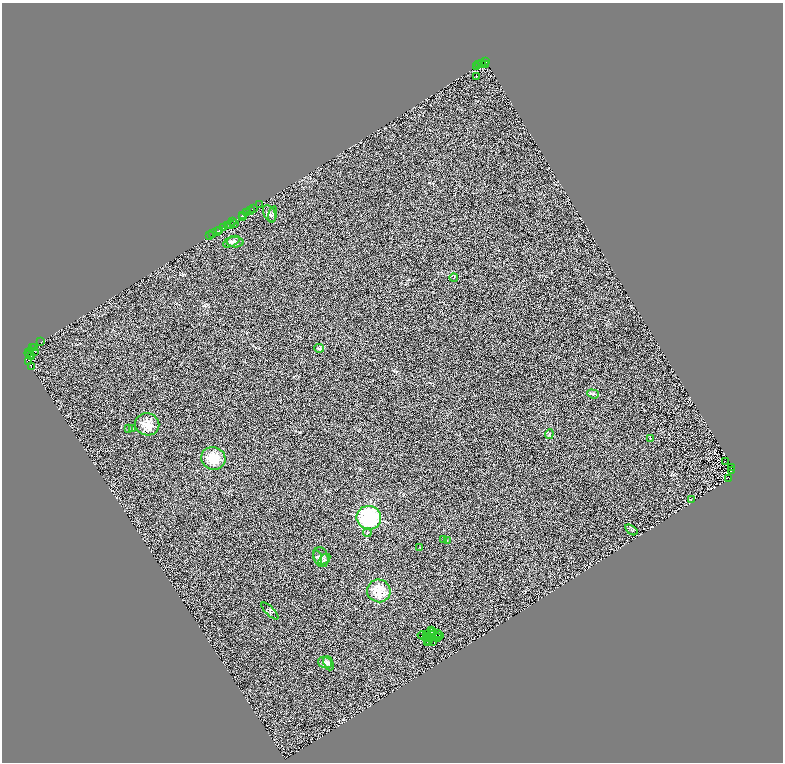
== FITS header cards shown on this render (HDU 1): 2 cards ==
NAXIS1  =                 1562
NAXIS2  =                 1520

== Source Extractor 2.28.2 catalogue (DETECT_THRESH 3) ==
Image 1562 x 1520 px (HDU 1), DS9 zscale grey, zoomed out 1/2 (1 PNG px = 2 x 2 image px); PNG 785 x 764 px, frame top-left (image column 2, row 1519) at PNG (2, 3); each listed source drawn as its Kron ellipse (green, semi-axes under 4 px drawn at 4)
Background 0.519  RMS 0.5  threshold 1.5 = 3 sigma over >= 5 px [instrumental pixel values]
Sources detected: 109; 35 cannot appear on this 1/2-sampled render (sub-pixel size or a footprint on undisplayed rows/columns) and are neither listed nor drawn; the other 74 listed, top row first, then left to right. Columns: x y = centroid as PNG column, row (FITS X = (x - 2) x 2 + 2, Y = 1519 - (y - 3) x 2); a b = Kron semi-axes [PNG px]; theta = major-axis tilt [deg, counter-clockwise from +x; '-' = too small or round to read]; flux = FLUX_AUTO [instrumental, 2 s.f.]
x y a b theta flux
486 61 2 1 - 300
481 63 2 1 - 150
479 65 3 2 - 86
485 65 2 2 - 220
477 66 2 1 - 140
476 76 2 1 - 29
259 205 2 1 - 370
254 208 2 2 - 1200
250 211 3 2 - 3300
247 213 2 2 - 280
269 213 9 5 -62 320
272 214 8 3 77 150
243 215 2 1 - 200
243 217 3 2 - 1300
233 222 2 2 - 270
234 223 2 1 - 23
230 224 2 1 - 470
227 225 2 1 - 240
224 228 3 1 - 250
220 230 3 2 - 1100
217 231 2 2 - 210
212 234 2 1 - 43
209 236 2 1 - 140
231 242 9 4 25 310
235 242 8 5 -1 330
454 278 4 1 - 33
41 342 2 1 - 250
34 347 3 2 - 1100
32 348 3 1 - 1500
319 348 5 2 - 130
29 352 5 3 - 450
35 352 2 1 - 1100
30 355 2 1 - 430
31 356 2 1 - 660
28 362 3 2 - 450
32 366 4 2 - 1400
593 394 6 4 -20 170
147 424 12 11 - 1500
129 429 3 2 - 53
132 429 3 2 - 52
549 434 5 3 - 150
650 438 3 2 - 43
213 458 12 11 - 2200
725 461 2 1 - 30
732 467 2 1 - 96
731 471 2 1 - 160
729 478 2 1 - 60
691 500 3 2 - 34
369 518 12 12 - 8800
631 530 7 3 -36 140
367 532 4 3 - 100
444 539 3 2 - 54
447 540 3 2 - 46
420 547 2 1 - 32
318 557 7 3 -71 170
321 557 10 7 -71 540
324 559 7 3 36 170
379 591 12 11 - 2600
270 611 11 4 -45 220
431 631 2 1 - 37
432 633 2 1 - 32
433 634 2 1 - 79
437 634 2 1 - 20
422 635 4 2 - 72
426 635 2 1 - 31
439 635 2 1 - 29
426 637 2 1 - 40
429 637 2 1 - 12
437 637 2 1 - 26
429 640 2 1 - 37
432 642 3 1 - 22
428 643 2 1 - 42
325 662 7 5 -18 260
328 663 7 4 -68 210
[35 sub-pixel or undisplayed-footprint detections neither listed nor drawn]